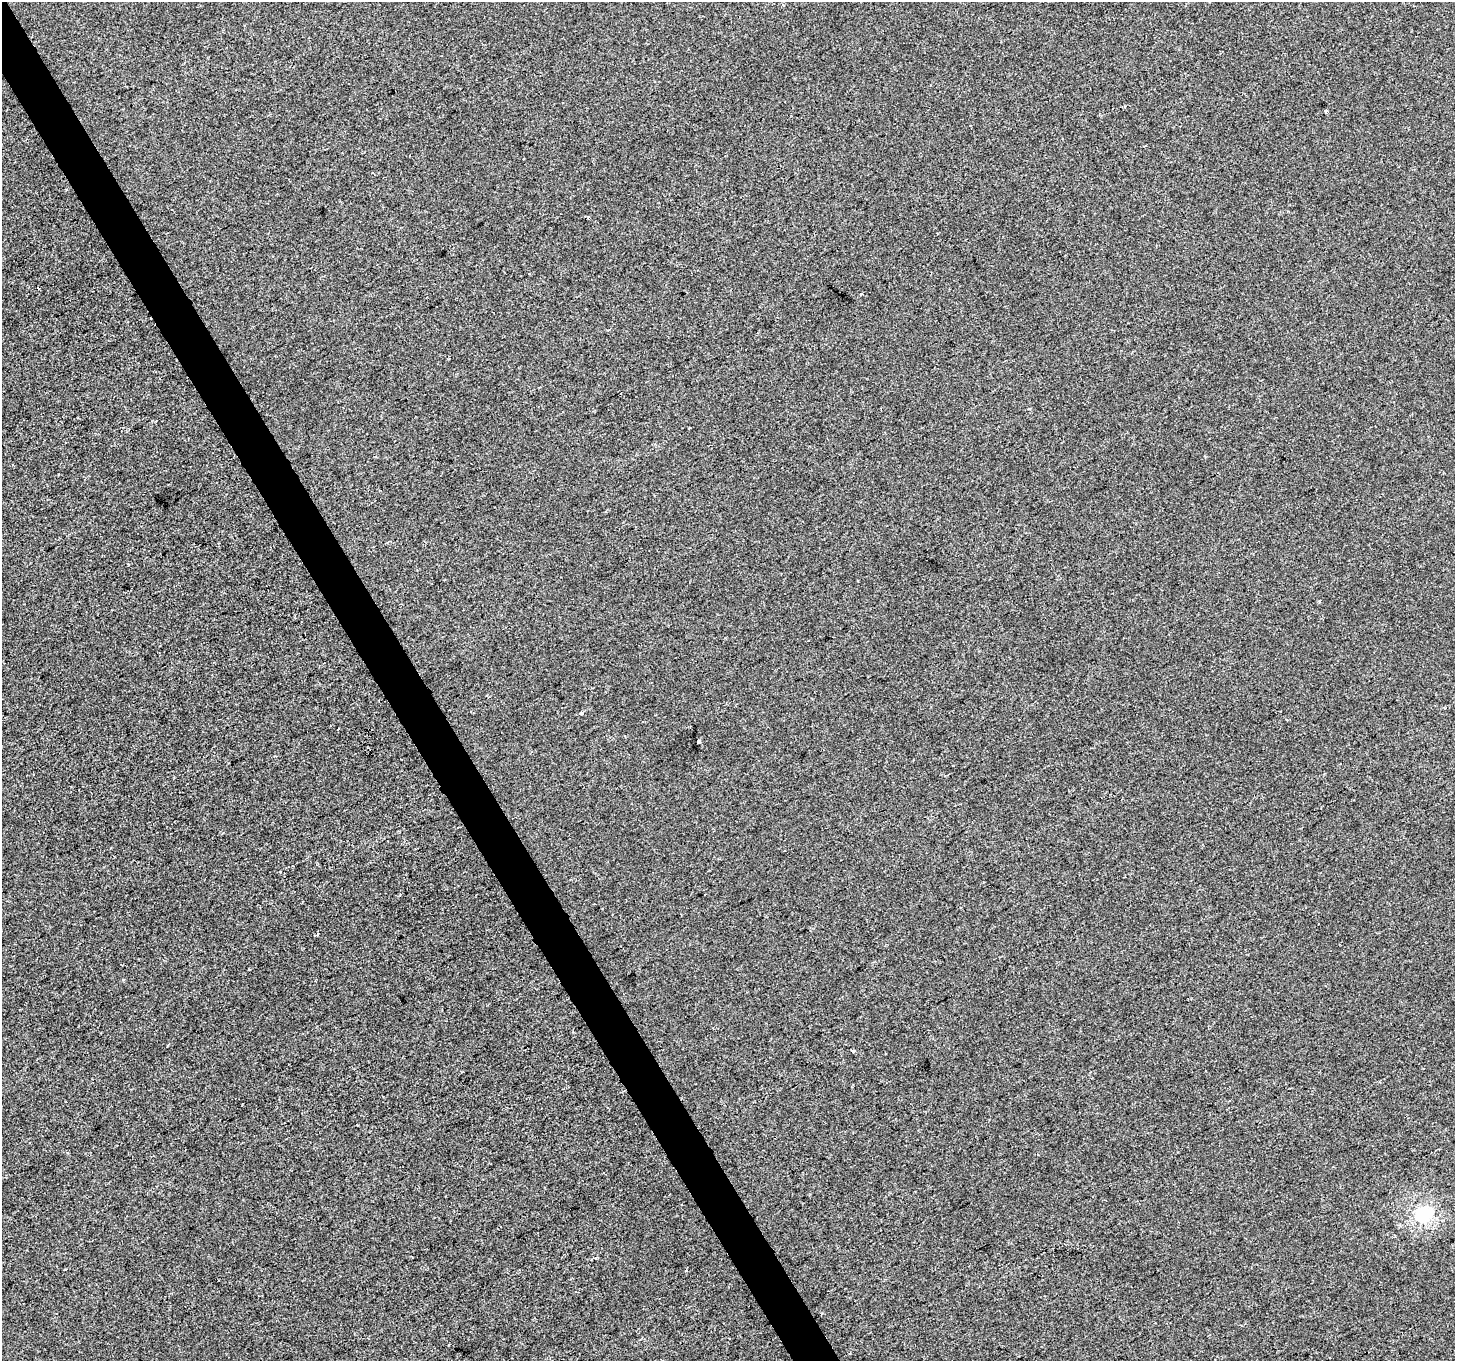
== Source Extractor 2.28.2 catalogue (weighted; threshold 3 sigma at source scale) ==
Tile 11 of 4 x 4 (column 3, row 3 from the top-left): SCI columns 2910-4362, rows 1526-2884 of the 5816 x 5708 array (HDU 1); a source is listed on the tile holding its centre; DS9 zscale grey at full resolution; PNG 1457 x 1363 px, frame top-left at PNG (2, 2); no overlay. Shown black and unused: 3% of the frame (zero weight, under 2 of 3 exposures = <1% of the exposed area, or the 3 px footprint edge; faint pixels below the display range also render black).
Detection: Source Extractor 2.28.2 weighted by HDU 2 'WHT'; one run over the whole footprint, this tile lists its part. Background 4.91e-04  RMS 0.0045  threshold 0.0201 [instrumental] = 3 sigma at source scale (4.5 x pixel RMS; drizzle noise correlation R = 1.50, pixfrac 1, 0.0396/0.0396 arcsec/px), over >= 5 px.
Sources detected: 13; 4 cosmic-ray / hot-pixel residue — not listed; the other 9 listed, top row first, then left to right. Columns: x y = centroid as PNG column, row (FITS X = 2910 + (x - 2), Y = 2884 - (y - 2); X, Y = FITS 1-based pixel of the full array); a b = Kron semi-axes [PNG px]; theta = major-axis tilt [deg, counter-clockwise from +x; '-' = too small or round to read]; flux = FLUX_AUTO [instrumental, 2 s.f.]
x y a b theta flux
1326 111 4 3 - 0.98
861 294 3 3 - 0.48
1029 409 4 3 - 0.39
582 713 3 3 - 1.4
337 729 3 3 - 1.3
698 741 3 3 - 1.8
853 1052 3 3 - 0.92
1423 1214 6 6 - 110
687 1271 3 2 - 0.84